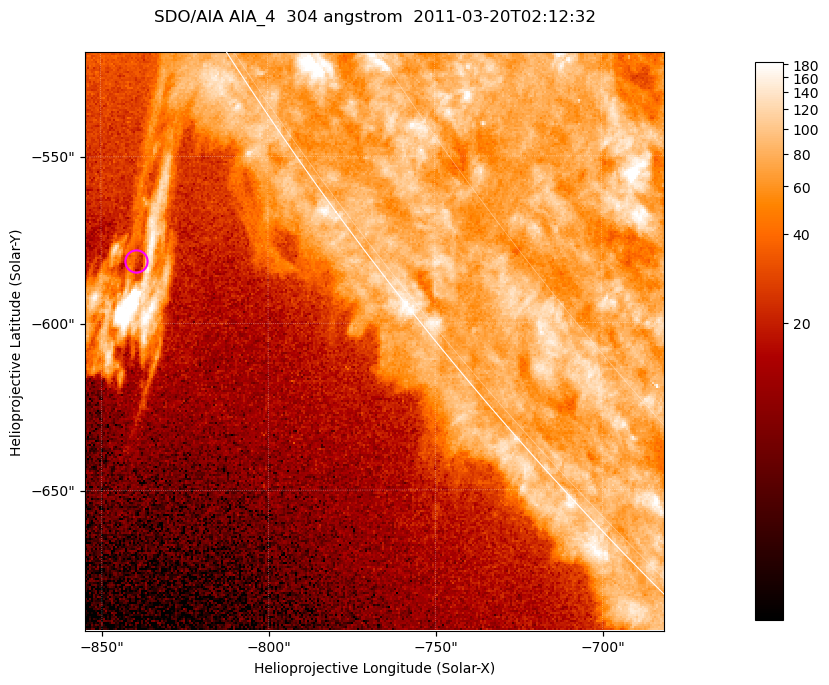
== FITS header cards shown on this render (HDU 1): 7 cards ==
TELESCOP= 'SDO/AIA '           / For AIA: SDO/AIA
INSTRUME= 'AIA_4   '           / For AIA: AIA_ATA1, AIA_ATA2, AIA_ATA3 or AIA_AT
WAVELNTH=                  304 / [angstrom] Wavelength
WAVEUNIT= 'angstrom'           / Wavelength unit: angstrom
DATE-OBS= '2011-03-20T02:12:32.123' / [ISO] Date when observation started; ISO 8
CTYPE1  = 'HPLN-TAN'           / CTYPE1; Typically HPLN
CTYPE2  = 'HPLT-TAN'           / CTYPE2; Typically HPLT

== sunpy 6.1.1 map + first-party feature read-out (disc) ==
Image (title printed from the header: SDO/AIA AIA_4  304 angstrom  2011-03-20T02:12:32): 289 x 289 px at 0.6 arcsec/px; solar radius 964 arcsec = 1606 px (partial field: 0.4% of the solar disc is inside the frame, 38% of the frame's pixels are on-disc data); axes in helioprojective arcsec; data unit not stated in the header (colour bar unlabelled)
Orientation: roll -0.132 deg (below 1 deg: not rotated)
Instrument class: DISC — disc imager (sunpy class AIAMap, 304 A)
Bright regions (active regions / flare kernels): reference = the on-disc median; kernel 3 px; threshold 5 sigma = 95.5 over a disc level ~77.4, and >= 1.15x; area >= 83 px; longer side >= 3 px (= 1.8 arcsec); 0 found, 0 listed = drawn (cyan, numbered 1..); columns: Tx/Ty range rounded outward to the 2 arcsec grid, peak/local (2 s.f.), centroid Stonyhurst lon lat
Off-limb structures (1.02-1.3 R_sun): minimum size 41 px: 2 found; the strongest spans PA ~120..125 deg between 1.02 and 1.09 R_sun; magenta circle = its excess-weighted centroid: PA ~125 deg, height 1.06 R_sun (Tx ~-840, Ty ~-582 arcsec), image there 2.3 x the reference